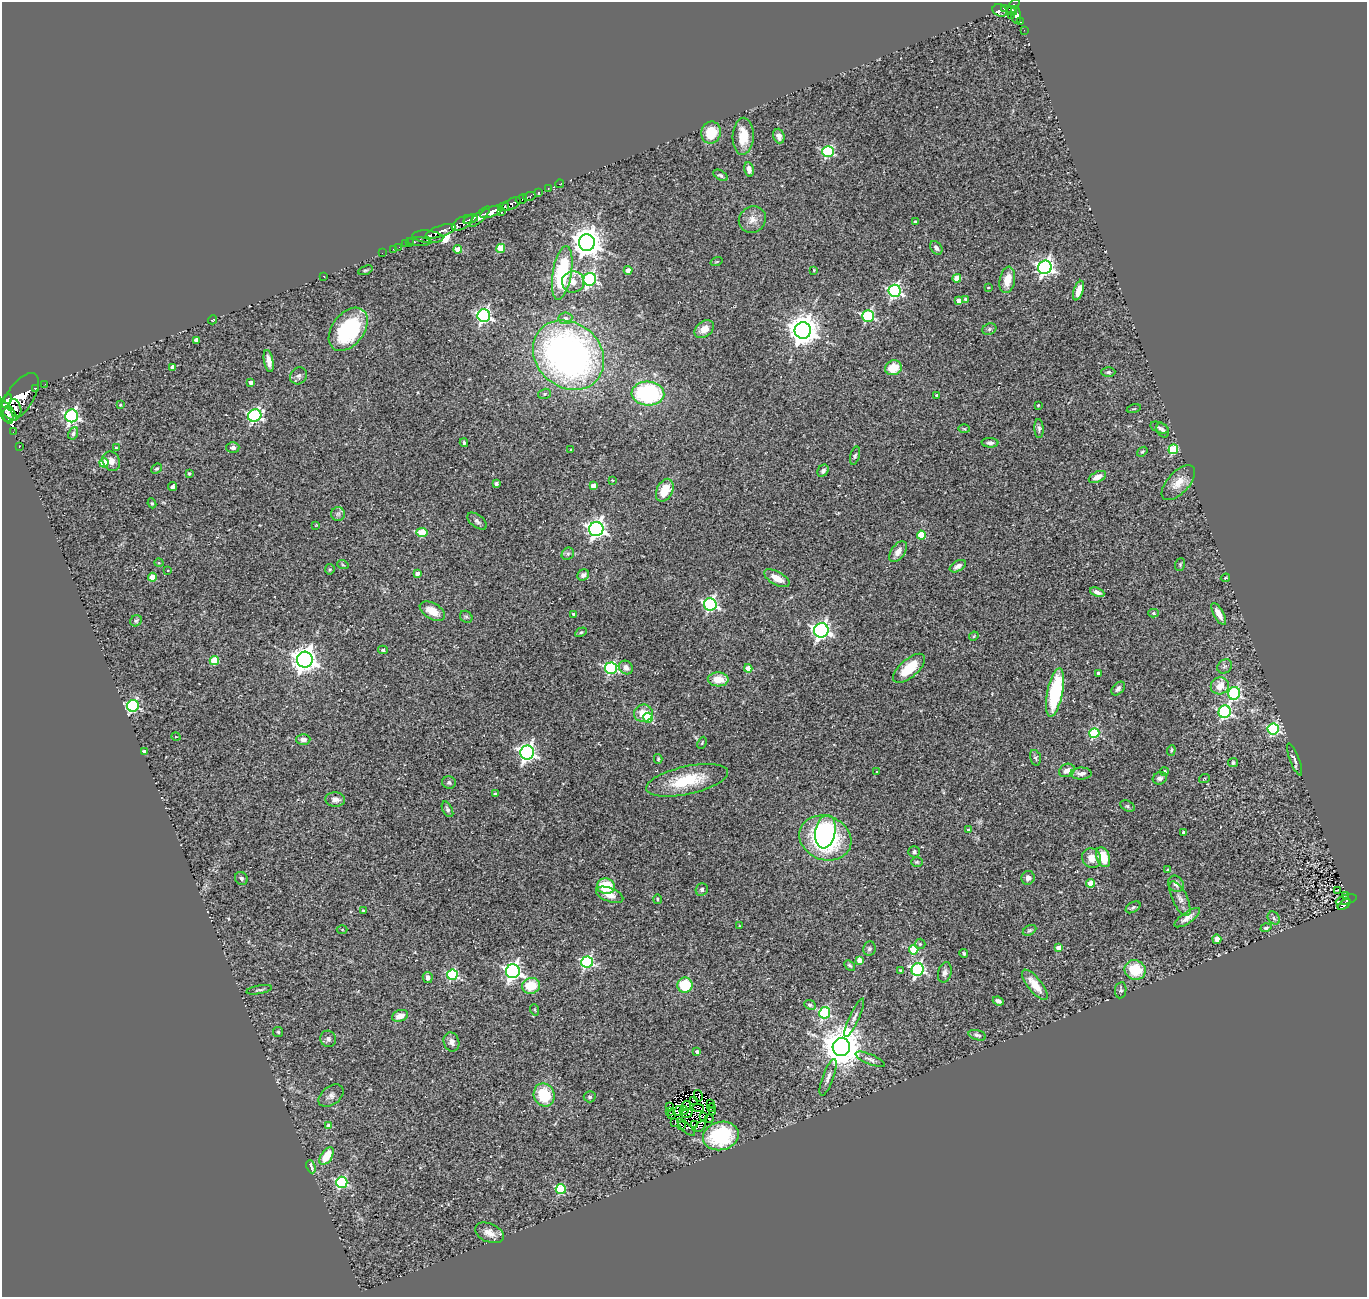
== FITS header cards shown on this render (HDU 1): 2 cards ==
NAXIS1  =                 1365
NAXIS2  =                 1295

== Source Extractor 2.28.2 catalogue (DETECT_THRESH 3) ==
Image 1365 x 1295 px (HDU 1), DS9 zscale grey, 1 PNG px = 1 image px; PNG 1369 x 1299 px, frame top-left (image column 1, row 1295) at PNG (2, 2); each listed source drawn as its Kron ellipse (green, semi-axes under 4 px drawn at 4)
Background 0.169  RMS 0.021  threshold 0.0623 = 3 sigma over >= 5 px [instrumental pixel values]
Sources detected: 287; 5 with non-positive FLUX_AUTO (blend fragments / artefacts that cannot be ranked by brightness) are neither listed nor drawn; the other 282 listed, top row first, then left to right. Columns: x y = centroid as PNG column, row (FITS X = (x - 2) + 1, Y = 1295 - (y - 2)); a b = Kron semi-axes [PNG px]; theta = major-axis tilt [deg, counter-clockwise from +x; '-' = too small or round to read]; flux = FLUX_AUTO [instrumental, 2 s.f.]
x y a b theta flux
1013 7 9 4 52 86
1005 9 4 3 - 33
1000 10 7 6 - 40
1012 11 5 3 - 54
1011 15 3 3 - 11
1016 15 9 5 -79 53
1020 22 3 3 - 6.1
1024 30 2 2 - 1
711 133 11 9 78 36
743 136 18 10 87 31
779 136 7 5 -71 6.5
828 152 5 5 - 170
749 169 7 5 -79 6.7
721 175 8 4 -32 2.7
559 184 4 2 - 4.1
548 189 3 2 - 7
538 193 3 3 - 22
529 197 6 3 19 27
521 199 6 4 24 33
512 204 10 5 27 150
504 207 5 3 - 64
491 212 12 4 22 470
501 212 3 2 - 24
480 217 13 4 45 130
471 219 8 3 19 120
752 220 14 12 37 14
915 222 3 3 - 4
462 223 12 6 29 170
441 231 15 5 18 280
428 237 16 6 -5 240
419 241 12 4 -3 31
409 243 2 2 - 2.8
587 243 8 8 - 2000
405 244 2 2 - 3.6
399 247 2 2 - 3.3
501 248 4 4 - 40
936 248 7 5 -54 5.2
393 249 3 2 - 3.3
458 249 4 4 - 23
382 253 2 2 - 4.3
717 262 6 3 19 1.2
1045 267 7 6 - 530
365 270 8 4 20 2.3
628 270 4 4 - 15
814 270 3 3 - 0.99
562 273 27 9 81 130
323 276 2 2 - 25
957 278 4 4 - 27
590 279 6 6 - 270
1007 280 13 7 79 22
573 282 11 10 - 15
988 287 3 3 - 1.5
895 291 6 6 - 300
1079 291 10 5 72 13
966 299 4 3 - 5.1
959 300 4 4 - 9.6
484 316 6 6 - 310
868 316 6 5 - 160
565 318 7 6 - 6.3
212 320 4 3 - 1.2
348 329 24 16 52 140
704 329 11 7 37 16
989 329 7 5 23 2.8
803 330 8 8 - 2200
196 340 4 4 - 10
568 355 38 32 -41 710
269 361 11 4 -79 10
173 367 4 4 - 8
893 368 8 7 - 28
1108 372 7 4 1 2.6
299 376 9 7 45 4.3
251 382 4 3 - 5.7
45 384 2 2 - 2.4
35 388 3 3 - 29
544 394 6 5 - 2.7
648 394 16 12 -3 170
937 395 4 3 - 4
20 397 28 13 56 1200
6 401 7 3 57 300
120 405 4 3 - 1.5
1038 405 3 2 - 1.1
15 408 9 5 -74 250
6 409 15 5 -46 660
1134 409 7 3 13 1.5
8 416 8 5 -71 300
72 416 6 6 - 340
255 416 7 6 - 280
1039 428 9 4 -86 3.6
1160 428 9 5 -21 3.5
964 429 6 4 -1 1.6
1163 430 8 5 -56 3.4
13 432 2 2 - 4.5
73 433 6 4 63 3.5
464 443 4 3 - 2.2
990 443 8 5 -3 4.1
19 447 3 2 - 2.6
233 447 6 5 - 5.2
116 448 3 3 - 1.3
1173 449 5 4 - 82
571 450 3 3 - 1.7
1142 452 5 3 - 2
855 456 9 4 73 2.9
111 461 10 8 -58 9.8
104 463 4 4 - 47
157 469 6 4 40 3.1
823 471 6 5 - 4.5
189 473 4 4 - 2.5
1097 477 9 5 26 13
612 480 3 2 - 1
1178 483 21 11 47 20
496 484 4 3 - 4.5
593 486 4 4 - 20
172 487 5 4 - 4.8
665 490 12 8 63 32
152 503 5 4 - 2
338 514 7 7 - 4.1
477 521 11 6 -38 4.6
316 525 3 2 - 0.89
596 529 7 7 - 620
422 532 5 4 - 52
921 535 4 4 - 49
898 552 12 7 55 8.9
568 554 7 5 43 3.5
159 563 4 3 - 1.1
1180 564 6 5 - 2
343 565 6 3 -19 1.5
958 566 9 5 30 6.6
330 569 5 4 - 1.9
168 570 4 2 - 0.93
417 573 4 4 - 8.7
583 575 6 5 - 6.4
152 577 4 4 - 28
777 578 14 6 -29 15
1225 578 5 2 - 1.5
1097 592 7 4 -23 5.8
710 604 6 6 - 280
432 611 14 8 -30 20
1153 613 5 4 - 2.6
573 614 4 3 - 2.6
1219 614 12 5 -61 12
466 617 6 5 - 2.8
136 621 6 5 - 2.5
821 630 7 7 - 550
581 632 6 4 29 1.9
974 636 5 4 - 1.4
383 650 5 4 - 2
305 660 8 8 - 1300
214 661 4 4 - 52
1225 666 8 6 37 3.9
626 667 7 6 - 8.2
611 668 6 5 - 210
748 668 4 4 - 17
909 668 19 9 42 40
1098 673 3 3 - 4.5
718 679 10 7 -3 26
1220 686 9 8 - 21
1118 689 8 5 46 4.4
1055 692 25 7 79 120
1234 693 6 6 - 200
133 706 6 5 - 210
1225 712 6 6 - 240
643 713 9 8 - 20
648 718 5 5 - 50
1273 729 6 5 - 170
1094 733 5 5 - 110
176 737 5 3 - 1
303 739 7 5 1 7
702 743 6 4 66 1.5
1171 750 5 4 - 1.8
144 752 4 3 - 5.3
527 753 7 7 - 540
1035 758 8 5 -75 2.8
658 759 5 4 - 1.7
1295 760 17 4 -69 5.2
1233 763 5 4 - 3
1067 770 8 6 26 8.9
877 772 3 2 - 1.3
1164 772 4 4 - 3.1
1081 773 10 6 0 7.9
1160 778 7 6 - 5.2
1204 779 5 3 - 1.3
687 780 42 14 12 65
449 782 7 6 - 3.1
495 794 4 3 - 2.2
335 800 10 7 -5 6.7
1127 806 7 5 -27 2.6
447 809 8 5 -63 3.8
968 830 4 3 - 2.5
825 832 17 10 80 75
1184 832 4 3 - 5.5
825 838 26 22 -20 230
914 852 6 5 - 3.1
1103 857 10 6 -68 40
1092 858 10 9 - 15
917 862 6 5 - 2.1
1168 870 4 4 - 2.4
241 878 7 6 - 3.3
1028 878 7 6 - 7.1
1091 883 4 4 - 41
1176 884 9 7 -48 8.2
606 886 9 7 -10 46
702 890 6 6 - 3.1
1337 890 4 2 - 1
610 895 14 7 -20 16
1346 895 3 2 - 1.6
657 899 5 3 - 1.6
1180 899 19 7 -65 9.8
1346 900 11 4 15 14
1344 905 7 4 37 17
1133 907 8 5 30 2.7
363 910 3 3 - 1.7
1187 918 15 5 34 9.1
1274 918 7 5 -50 3.3
739 926 4 2 - 1
1266 928 5 4 - 3.5
342 930 5 3 - 1.4
1029 930 7 5 29 2.4
1217 939 5 4 - 8.8
920 944 5 5 - 2.3
1059 948 4 4 - 15
869 949 7 6 - 3.5
914 950 5 4 - 72
964 954 4 3 - 2
859 960 4 4 - 16
587 962 6 5 - 220
850 965 6 4 -44 2.1
900 970 4 3 - 1.3
918 970 6 6 - 270
1135 970 11 9 -23 45
513 971 7 7 - 540
945 972 10 6 75 5.6
452 975 5 5 - 140
428 977 5 5 - 5.9
685 985 7 7 - 47
1035 985 18 7 -52 22
531 986 9 7 17 35
259 990 13 3 11 2.8
1121 990 8 5 82 2.9
998 1001 5 4 - 3.8
810 1005 6 4 -25 3.2
535 1010 6 3 -71 1.2
825 1013 6 5 - 150
400 1016 8 5 22 13
854 1018 21 5 65 6.6
278 1032 5 5 - 2.3
977 1035 9 5 -16 3.7
328 1039 8 7 - 4.6
451 1042 10 7 -71 7.8
841 1047 9 8 - 4600
697 1051 3 3 - 3.9
870 1059 16 5 -23 5.2
828 1077 19 5 70 7.6
544 1095 12 10 -67 55
331 1096 14 9 38 8
698 1096 6 3 -78 1.2
590 1097 6 5 - 3.1
693 1100 2 2 - 1.4
711 1103 3 2 - 2.7
669 1106 3 3 - 4
687 1106 5 3 - 0.53
698 1108 6 2 -10 1.5
711 1108 4 3 - 3.2
670 1111 2 2 - 0.68
678 1111 6 3 45 3.9
684 1111 4 2 - 1.8
713 1112 4 3 - 9
687 1113 6 3 21 1.9
671 1115 3 2 - 3.7
704 1117 3 2 - 1.1
709 1119 4 2 - 3.5
675 1122 3 2 - 1.1
694 1124 3 2 - 0.96
681 1125 3 3 - 3.8
329 1126 4 4 - 12
700 1126 6 3 48 5.9
686 1127 11 4 -45 2.4
721 1136 18 14 15 89
327 1156 10 5 57 33
311 1167 7 4 -69 7
342 1182 6 5 - 160
561 1189 5 5 - 98
489 1233 15 9 -22 13
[5 non-positive-flux detections neither listed nor drawn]